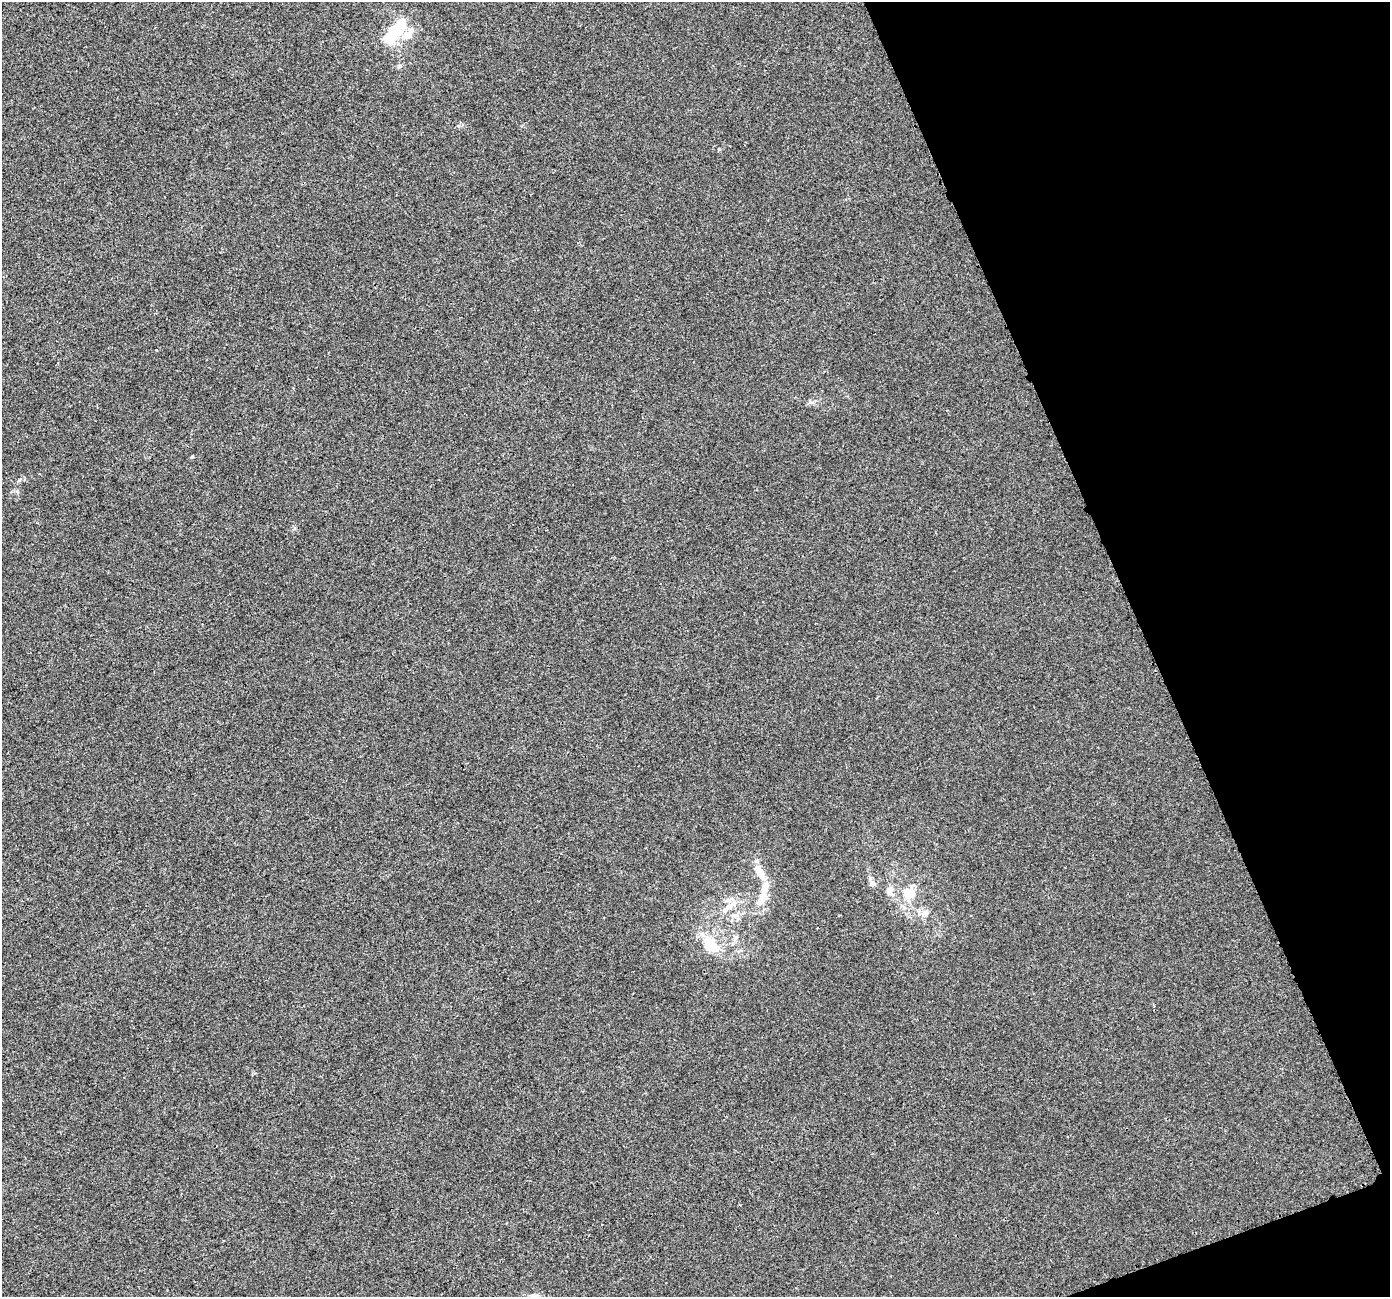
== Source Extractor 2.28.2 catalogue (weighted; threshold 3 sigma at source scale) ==
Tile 12 of 4 x 4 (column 4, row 3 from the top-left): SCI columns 4184-5571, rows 1455-2749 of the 5589 x 5441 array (HDU 1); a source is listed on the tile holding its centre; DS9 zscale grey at full resolution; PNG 1392 x 1299 px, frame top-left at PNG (2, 2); no overlay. Shown black and unused: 19% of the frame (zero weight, under 3 of 4 exposures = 2% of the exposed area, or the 3 px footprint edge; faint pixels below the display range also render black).
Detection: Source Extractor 2.28.2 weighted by HDU 2 'WHT'; one run over the whole footprint, this tile lists its part. Background 4.06e-04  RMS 0.0029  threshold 0.0129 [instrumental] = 3 sigma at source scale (4.5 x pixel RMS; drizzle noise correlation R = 1.50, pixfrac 1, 0.0396/0.0396 arcsec/px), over >= 5 px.
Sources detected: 19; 3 inside a brighter object's white glare — not listed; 1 inside a brighter listed object's ellipse — not listed separately; the other 15 listed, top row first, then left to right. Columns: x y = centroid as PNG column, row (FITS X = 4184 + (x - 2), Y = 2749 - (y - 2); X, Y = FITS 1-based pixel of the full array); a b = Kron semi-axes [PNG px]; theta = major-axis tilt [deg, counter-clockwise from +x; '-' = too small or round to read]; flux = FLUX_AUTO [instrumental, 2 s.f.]
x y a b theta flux
409 36 10 8 52 1.9
389 37 17 13 38 5.7
399 66 6 5 - 0.54
719 149 4 4 - 0.25
192 457 5 3 - 0.29
759 870 17 10 -58 3.1
872 883 7 7 - 1.2
890 891 14 8 78 1.6
909 893 18 14 -7 4.9
762 897 35 10 72 5.2
727 908 22 7 44 2.9
926 912 7 6 - 0.88
735 937 9 6 46 0.94
710 945 19 12 -41 8
534 1295 13 5 -1 1
Unlisted compact peaks at least as high as the median listed source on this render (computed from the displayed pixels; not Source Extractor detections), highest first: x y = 810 402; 17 491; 156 350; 295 528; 19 480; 459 125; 738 951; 839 915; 522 126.